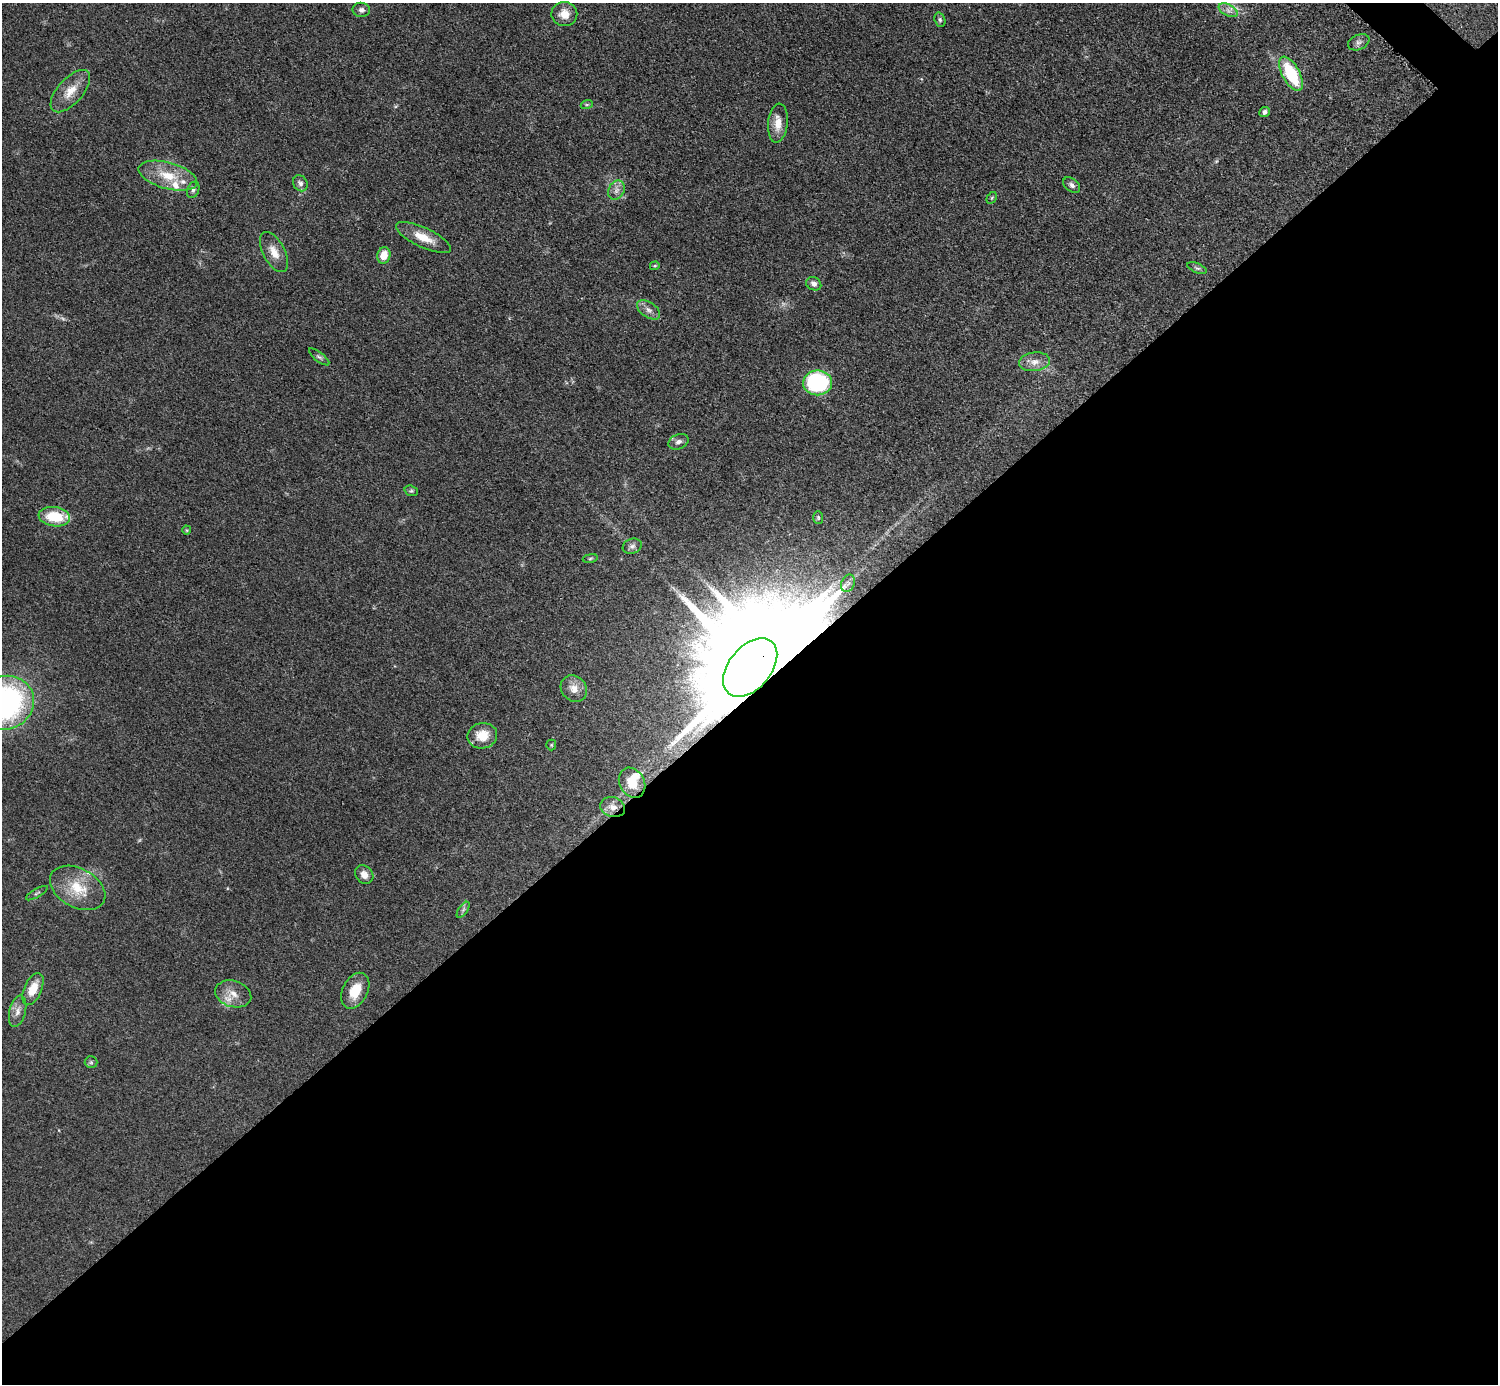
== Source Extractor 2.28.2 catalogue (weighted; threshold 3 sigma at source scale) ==
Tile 15 of 4 x 4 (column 3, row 4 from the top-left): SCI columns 3000-4495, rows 306-1687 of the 5993 x 5993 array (HDU 1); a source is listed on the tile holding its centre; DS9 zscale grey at full resolution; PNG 1500 x 1386 px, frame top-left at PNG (2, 3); each listed source drawn as its Kron ellipse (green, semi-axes under 4 px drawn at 4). Shown black and unused: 50% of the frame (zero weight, under 3 of 5 exposures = <1% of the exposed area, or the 3 px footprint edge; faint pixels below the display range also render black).
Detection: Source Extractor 2.28.2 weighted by HDU 2 'WHT'; one run over the whole footprint, this tile lists its part. Background 0.0505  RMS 0.0053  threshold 0.0239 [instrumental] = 3 sigma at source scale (4.5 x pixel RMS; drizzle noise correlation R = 1.50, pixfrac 1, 0.05/0.05 arcsec/px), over >= 5 px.
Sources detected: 55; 1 inside a brighter object's white glare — neither listed nor drawn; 4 inside a brighter listed object's ellipse — not listed separately; the other 50 listed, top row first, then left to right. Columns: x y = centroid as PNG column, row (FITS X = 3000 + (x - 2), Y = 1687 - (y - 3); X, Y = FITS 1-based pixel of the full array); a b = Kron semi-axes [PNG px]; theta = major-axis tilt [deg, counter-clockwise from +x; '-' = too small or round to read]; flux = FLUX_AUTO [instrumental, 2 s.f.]
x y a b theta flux
361 10 8 7 - 1.8
1228 10 10 5 -26 2.4
564 14 13 12 - 6.4
940 20 7 5 -71 1.2
1359 42 11 7 23 2
1291 74 19 8 -61 29
70 91 26 12 48 9.2
587 104 6 4 19 0.75
1264 112 5 4 - 1.6
778 123 19 9 84 6.8
168 176 30 13 -15 14
300 183 8 7 - 1.9
1072 185 10 6 -39 1.9
193 190 8 5 68 1.4
616 190 10 7 59 2.8
992 198 6 4 59 0.72
424 238 30 9 -25 9.5
274 252 22 11 -62 6.9
384 255 8 6 75 7.4
655 266 5 3 - 0.6
1197 268 10 4 -22 1.3
814 284 8 6 -27 2.1
648 310 13 7 -34 3
319 357 12 4 -38 1.4
1035 362 15 9 7 4.7
818 383 14 12 -1 61
678 442 10 7 23 2.3
411 491 7 5 -18 0.9
54 517 16 9 -8 19
818 517 6 5 - 0.86
187 530 4 4 - 0.52
632 546 10 7 20 2
590 558 8 4 9 0.83
848 583 9 6 65 1.9
750 667 34 21 50 22000
574 689 14 12 -45 5.5
4 703 30 27 21 140
482 736 15 12 11 9.6
551 745 5 5 - 0.6
632 783 16 12 -60 9.1
613 807 12 10 -16 4.3
364 875 10 8 -48 3.9
78 888 30 19 -29 17
37 893 12 2 30 0.79
463 910 9 4 55 1.2
33 989 17 9 66 9.6
355 991 19 12 63 12
233 994 18 13 -17 7.1
18 1011 16 8 76 3.8
91 1062 6 6 - 1.1
Overlapping masked pixels (flux is a lower limit): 1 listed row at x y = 750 667
Isophote crosses this tile's border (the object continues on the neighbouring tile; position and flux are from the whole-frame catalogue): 1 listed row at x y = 4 703